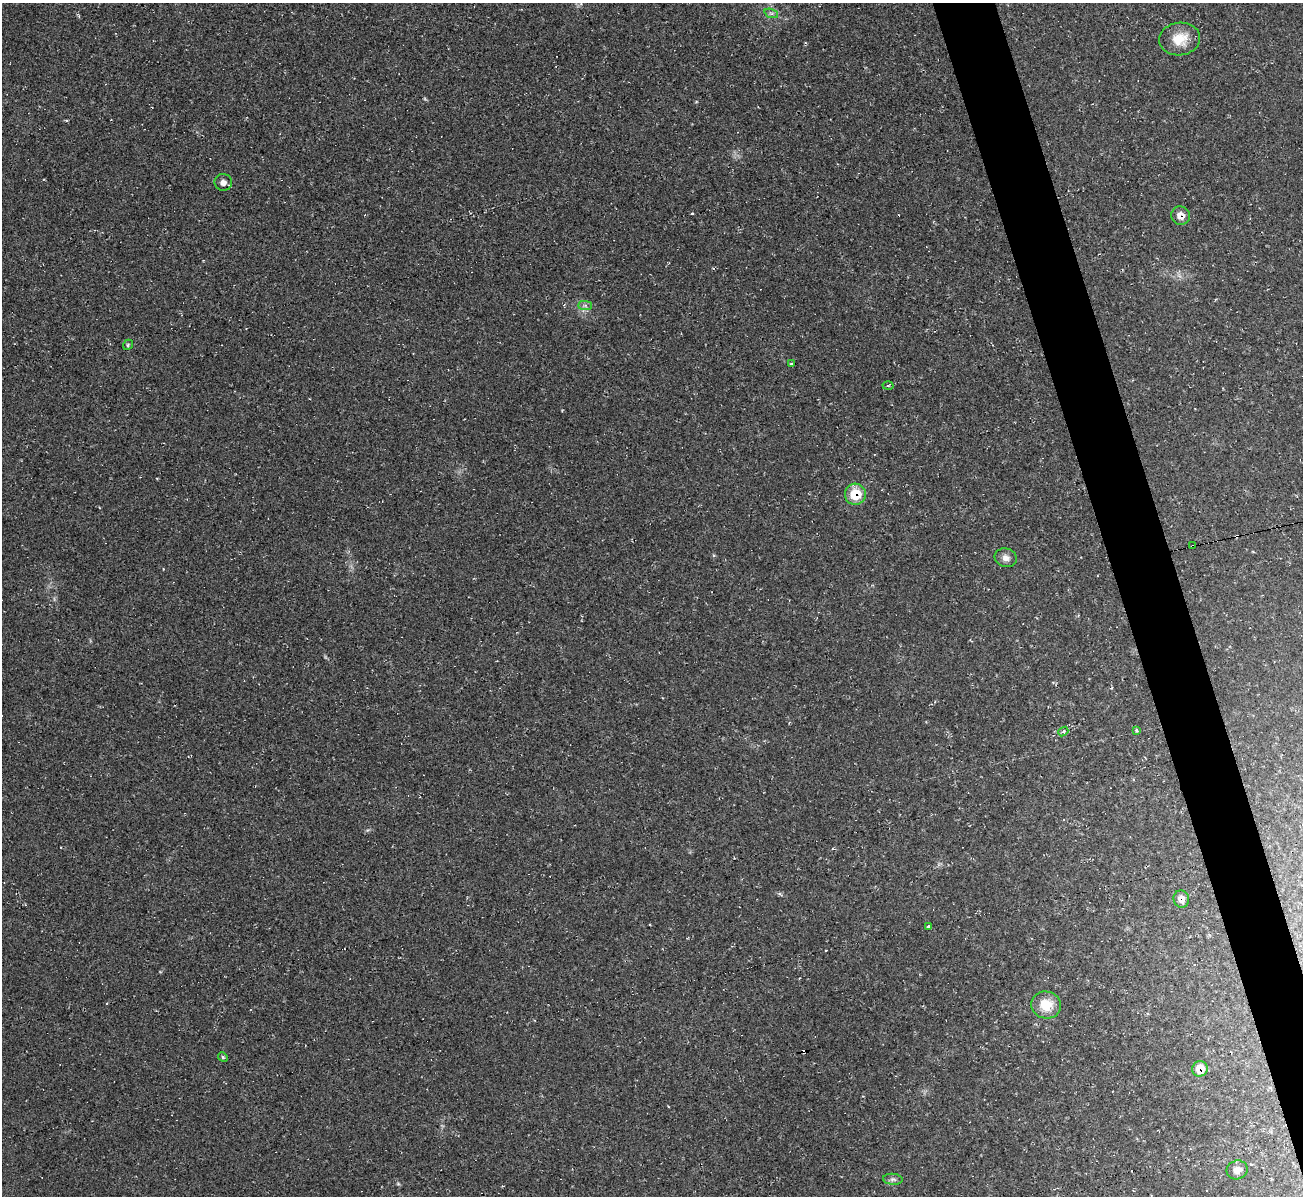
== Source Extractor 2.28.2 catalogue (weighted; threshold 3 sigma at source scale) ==
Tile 6 of 4 x 4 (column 2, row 2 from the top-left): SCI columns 1301-2601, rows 2532-3725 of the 5202 x 5184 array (HDU 1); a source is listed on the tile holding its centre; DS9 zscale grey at full resolution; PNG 1305 x 1198 px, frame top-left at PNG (2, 3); each listed source drawn as its Kron ellipse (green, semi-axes under 4 px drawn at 4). Shown black and unused: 4% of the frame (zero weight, under 2 of 3 exposures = <1% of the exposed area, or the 3 px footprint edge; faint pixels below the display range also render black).
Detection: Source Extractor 2.28.2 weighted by HDU 2 'WHT'; one run over the whole footprint, this tile lists its part. Background 0.0513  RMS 0.0069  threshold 0.031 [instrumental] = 3 sigma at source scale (4.5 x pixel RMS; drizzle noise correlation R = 1.50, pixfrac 1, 0.05/0.05 arcsec/px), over >= 5 px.
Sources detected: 26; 6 cosmic-ray / hot-pixel residue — neither listed nor drawn; the other 20 listed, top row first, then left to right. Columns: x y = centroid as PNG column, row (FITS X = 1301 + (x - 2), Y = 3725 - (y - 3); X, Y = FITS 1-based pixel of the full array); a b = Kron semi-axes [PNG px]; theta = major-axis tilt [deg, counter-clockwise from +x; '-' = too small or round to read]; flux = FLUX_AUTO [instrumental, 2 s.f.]
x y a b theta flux
771 13 7 4 -18 1.5
1180 39 20 16 8 14
223 182 8 8 - 3.4
1181 216 9 9 - 5.9
585 305 7 4 -1 1.6
128 345 5 4 - 0.96
792 364 3 3 - 2.1
888 386 5 3 - 0.88
855 494 10 10 - 17
1193 546 4 2 - 1.4
1006 558 11 9 -17 3.8
1137 730 4 3 - 1.1
1063 732 5 3 - 1.4
1181 899 9 7 -75 4.8
929 927 4 3 - 5.9
1046 1005 15 13 -13 14
223 1057 5 4 - 0.99
1200 1069 8 7 - 11
1237 1170 10 9 - 4.4
893 1179 10 5 -5 1.9
Overlapping masked pixels (flux is a lower limit): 5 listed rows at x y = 1181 216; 855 494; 1193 546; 1181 899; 1200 1069